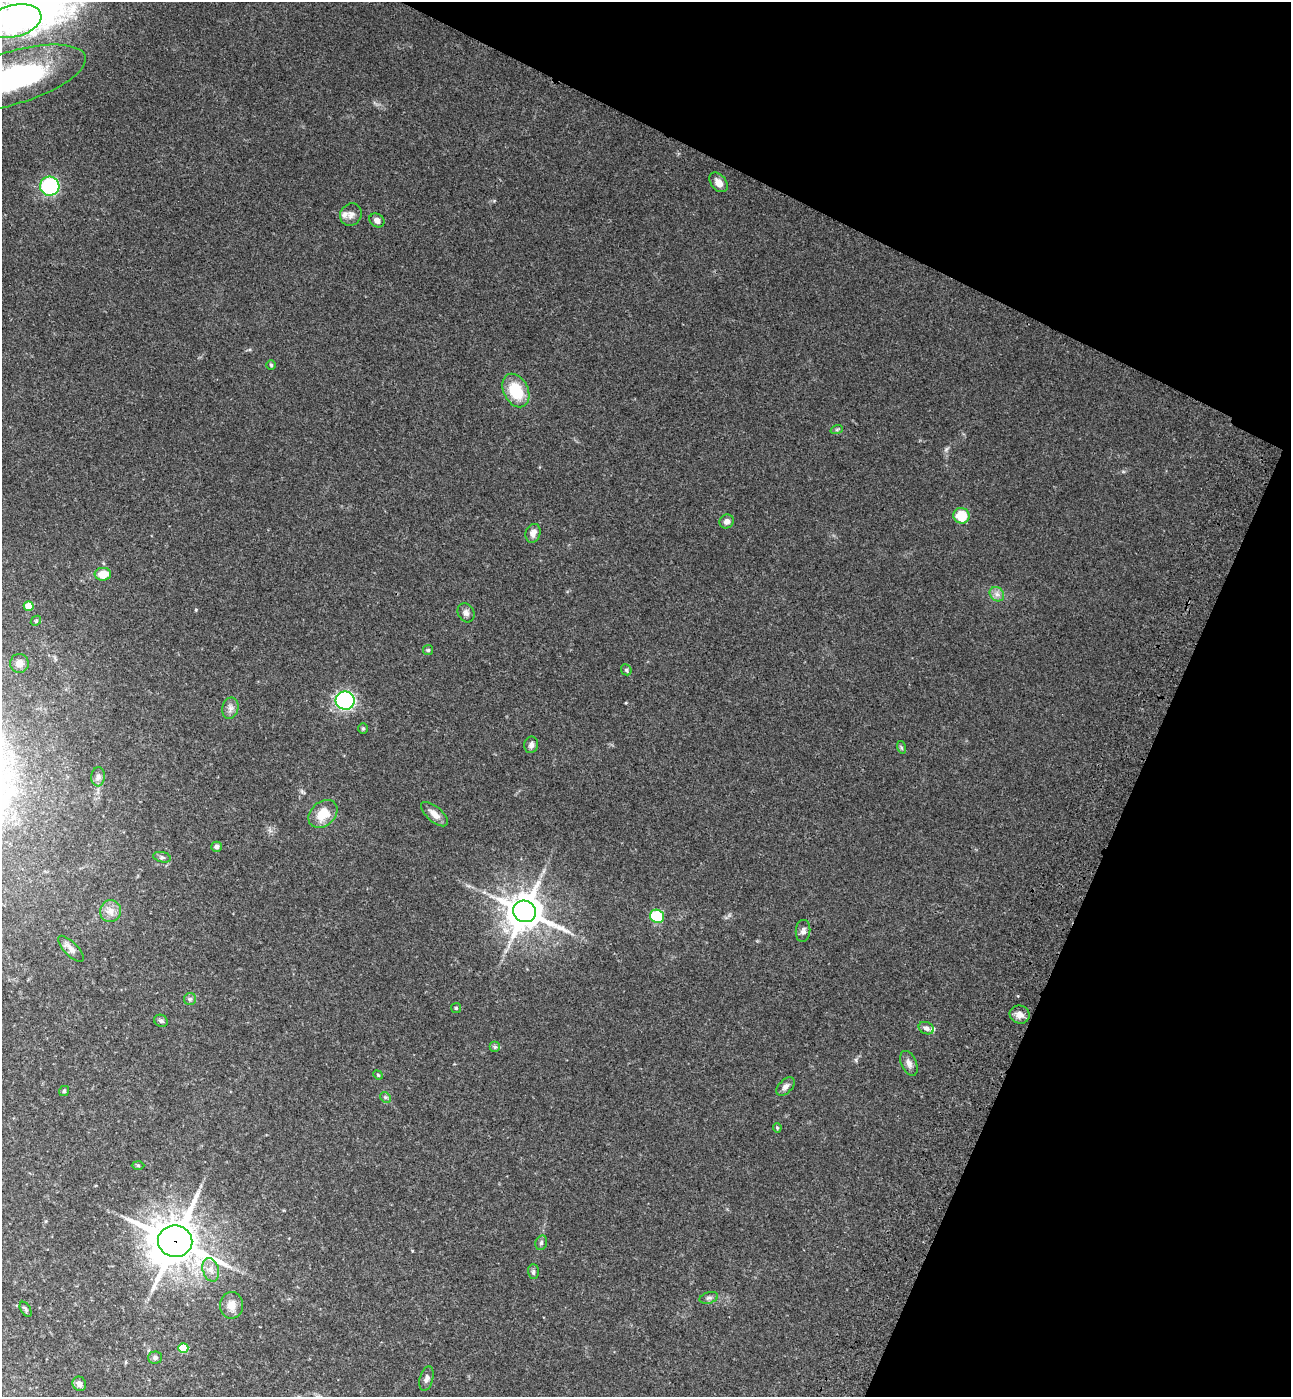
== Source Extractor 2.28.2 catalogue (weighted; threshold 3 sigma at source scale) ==
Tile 8 of 4 x 4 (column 4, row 2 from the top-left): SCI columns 4259-5547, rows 2853-4247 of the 5802 x 5712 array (HDU 1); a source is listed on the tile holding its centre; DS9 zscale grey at full resolution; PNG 1293 x 1399 px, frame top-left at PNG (2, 2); each listed source drawn as its Kron ellipse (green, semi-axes under 4 px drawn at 4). Shown black and unused: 23% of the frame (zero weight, under 3 of 4 exposures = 6% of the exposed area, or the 3 px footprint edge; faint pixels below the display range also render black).
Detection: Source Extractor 2.28.2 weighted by HDU 2 'WHT'; one run over the whole footprint, this tile lists its part. Background 0.0419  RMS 0.0055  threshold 0.0248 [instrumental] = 3 sigma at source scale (4.5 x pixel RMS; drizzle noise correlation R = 1.50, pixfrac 1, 0.05/0.05 arcsec/px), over >= 5 px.
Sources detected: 61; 2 inside a brighter listed object's ellipse — not listed separately; the other 59 listed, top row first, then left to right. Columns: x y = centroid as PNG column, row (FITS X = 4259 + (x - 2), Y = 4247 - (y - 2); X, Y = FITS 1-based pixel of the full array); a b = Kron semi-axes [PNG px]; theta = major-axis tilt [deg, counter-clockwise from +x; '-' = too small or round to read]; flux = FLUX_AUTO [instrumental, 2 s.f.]
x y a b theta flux
14 21 28 16 14 27
13 78 76 26 17 120
718 182 11 7 -51 3.6
50 186 9 9 - 45
351 215 11 10 - 2.9
377 220 8 6 -33 2.7
271 365 5 5 - 0.72
516 390 18 12 -63 19
837 429 6 4 20 0.84
961 516 8 8 - 14
727 521 7 6 - 2.8
533 533 9 7 70 3.3
103 574 8 6 4 9.7
997 594 8 6 -44 2.1
29 606 5 4 - 12
466 613 10 8 -61 2.2
36 621 5 4 - 0.73
428 650 5 5 - 0.75
19 663 9 9 - 3.8
626 670 6 5 - 0.89
345 701 9 9 - 87
230 708 11 8 77 2.5
363 728 5 5 - 0.72
531 745 8 7 - 2
901 747 6 4 -72 0.78
98 777 9 7 85 1.8
323 814 16 12 42 11
434 814 16 7 -40 3.9
217 847 5 5 - 1.8
162 857 9 5 -13 1.3
110 911 11 10 - 4.3
524 911 12 10 -21 1300
657 916 7 6 - 22
803 931 11 7 84 2
71 949 17 7 -45 3.7
190 999 6 6 - 1.1
456 1008 5 5 - 0.72
1020 1015 10 9 - 3.8
161 1021 7 6 - 1.2
926 1028 8 6 -23 2
495 1047 5 5 - 0.98
909 1063 13 7 -66 2.7
378 1075 5 4 - 0.58
786 1087 11 6 45 2.2
64 1091 5 5 - 0.8
385 1097 6 4 -45 0.92
777 1128 5 4 - 0.55
138 1165 6 4 -1 0.75
175 1241 17 15 -11 1900
541 1243 7 5 76 1.2
211 1270 12 8 -73 3.5
533 1272 7 5 -89 1.2
709 1298 9 5 15 1.6
231 1305 13 11 90 5.3
26 1309 8 4 -59 1
183 1348 5 5 - 21
155 1358 7 6 - 1.4
426 1379 12 6 73 2.2
79 1384 7 6 - 3
Overlapping masked pixels (flux is a lower limit): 1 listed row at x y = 175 1241
Isophote crosses this tile's border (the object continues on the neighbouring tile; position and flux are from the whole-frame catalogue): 2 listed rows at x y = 14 21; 13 78